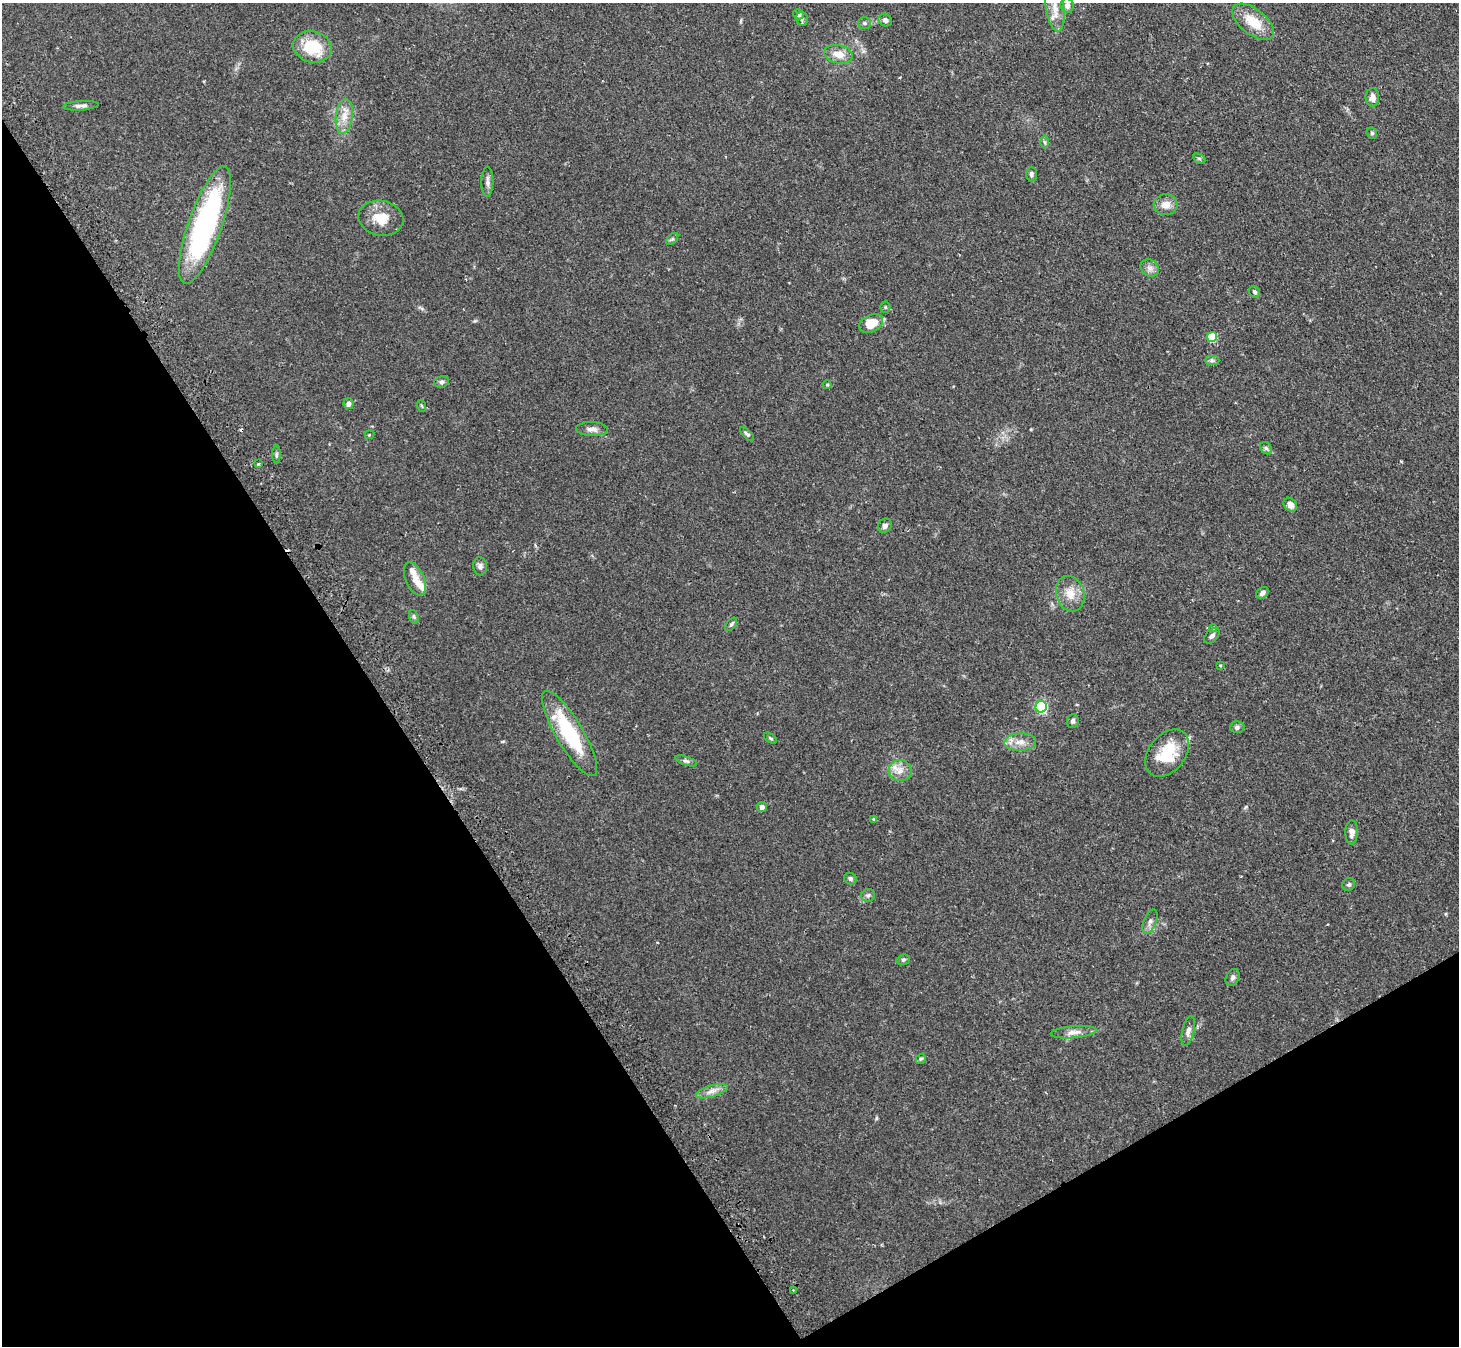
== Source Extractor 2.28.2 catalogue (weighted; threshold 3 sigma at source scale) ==
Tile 14 of 4 x 4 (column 2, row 4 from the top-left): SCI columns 1490-2946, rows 171-1514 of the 5893 x 5858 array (HDU 1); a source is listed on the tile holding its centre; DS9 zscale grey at full resolution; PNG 1461 x 1348 px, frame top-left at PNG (2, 3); each listed source drawn as its Kron ellipse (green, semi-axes under 4 px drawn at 4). Shown black and unused: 32% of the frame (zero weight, under 2 of 3 exposures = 3% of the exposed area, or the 3 px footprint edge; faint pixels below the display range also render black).
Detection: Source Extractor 2.28.2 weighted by HDU 2 'WHT'; one run over the whole footprint, this tile lists its part. Background 0.106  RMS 0.0065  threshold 0.0291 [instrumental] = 3 sigma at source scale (4.5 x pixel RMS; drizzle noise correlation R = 1.50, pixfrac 1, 0.05/0.05 arcsec/px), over >= 5 px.
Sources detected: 75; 1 cosmic-ray / hot-pixel residue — neither listed nor drawn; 3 inside a brighter listed object's ellipse — not listed separately; the other 71 listed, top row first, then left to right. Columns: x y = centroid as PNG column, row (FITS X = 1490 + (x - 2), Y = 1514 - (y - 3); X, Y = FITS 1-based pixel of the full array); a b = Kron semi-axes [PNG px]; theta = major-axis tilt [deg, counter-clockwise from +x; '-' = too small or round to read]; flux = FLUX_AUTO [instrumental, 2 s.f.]
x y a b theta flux
1067 6 7 6 - 2.8
1055 7 24 9 -82 9.5
798 14 5 5 - 2.4
802 19 7 6 - 1.5
885 20 7 6 - 1.9
1253 22 25 12 -38 15
864 23 6 5 - 1.3
312 47 19 15 -15 25
839 54 14 9 -12 7
1372 97 9 7 -89 4.1
81 106 18 4 4 2.6
344 116 17 8 83 6.7
1372 133 6 5 - 0.88
1045 142 6 4 -88 0.97
1199 159 6 4 -29 1.1
1031 174 7 5 90 1.6
487 182 15 6 90 2.8
1166 205 12 10 -3 5.7
381 218 23 17 -11 13
205 225 62 16 71 130
672 239 7 4 44 1.1
1150 268 10 8 -35 3
1254 292 6 5 - 1.5
885 307 5 5 - 0.89
871 323 13 8 26 13
1212 337 5 5 - 28
1212 361 7 4 0 1.4
441 382 7 5 14 1.5
827 385 4 4 - 0.63
348 404 5 5 - 2.9
422 406 6 3 -71 0.72
592 429 16 7 -1 3.5
747 434 9 4 -45 1.3
370 435 5 3 - 0.75
1266 448 7 5 -47 1.3
276 455 9 4 89 1.2
258 464 3 3 - 0.7
1290 505 7 6 - 3.8
885 526 8 6 51 2.6
480 566 9 7 -85 2
415 579 17 9 -67 6.2
1262 593 7 5 37 2.3
1070 594 18 14 -73 8.8
414 617 7 4 -71 0.99
731 624 8 4 51 1.1
1213 628 4 4 - 0.85
1212 636 9 5 46 2
1220 665 3 2 - 0.77
1041 707 6 5 - 83
1073 721 7 6 - 1.6
1237 727 7 6 - 1.4
569 733 49 13 -60 46
770 738 7 3 -36 0.81
1020 742 16 8 3 5.8
1167 753 26 18 51 23
686 761 11 4 -19 1.5
900 771 11 10 - 5.4
762 807 5 5 - 2.3
874 819 4 4 - 0.75
1352 832 12 6 88 3.4
850 879 6 5 - 1.5
1349 884 7 6 - 1.4
868 895 7 6 - 1.6
1150 921 13 6 68 2.6
903 960 7 5 14 1.2
1233 978 9 6 64 1.9
1188 1031 15 6 76 3
1074 1032 23 6 5 4.4
921 1059 5 4 - 0.92
712 1091 16 6 16 3.9
793 1290 2 2 - 0.48
Isophote crosses this tile's border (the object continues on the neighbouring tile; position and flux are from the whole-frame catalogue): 1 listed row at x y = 1055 7